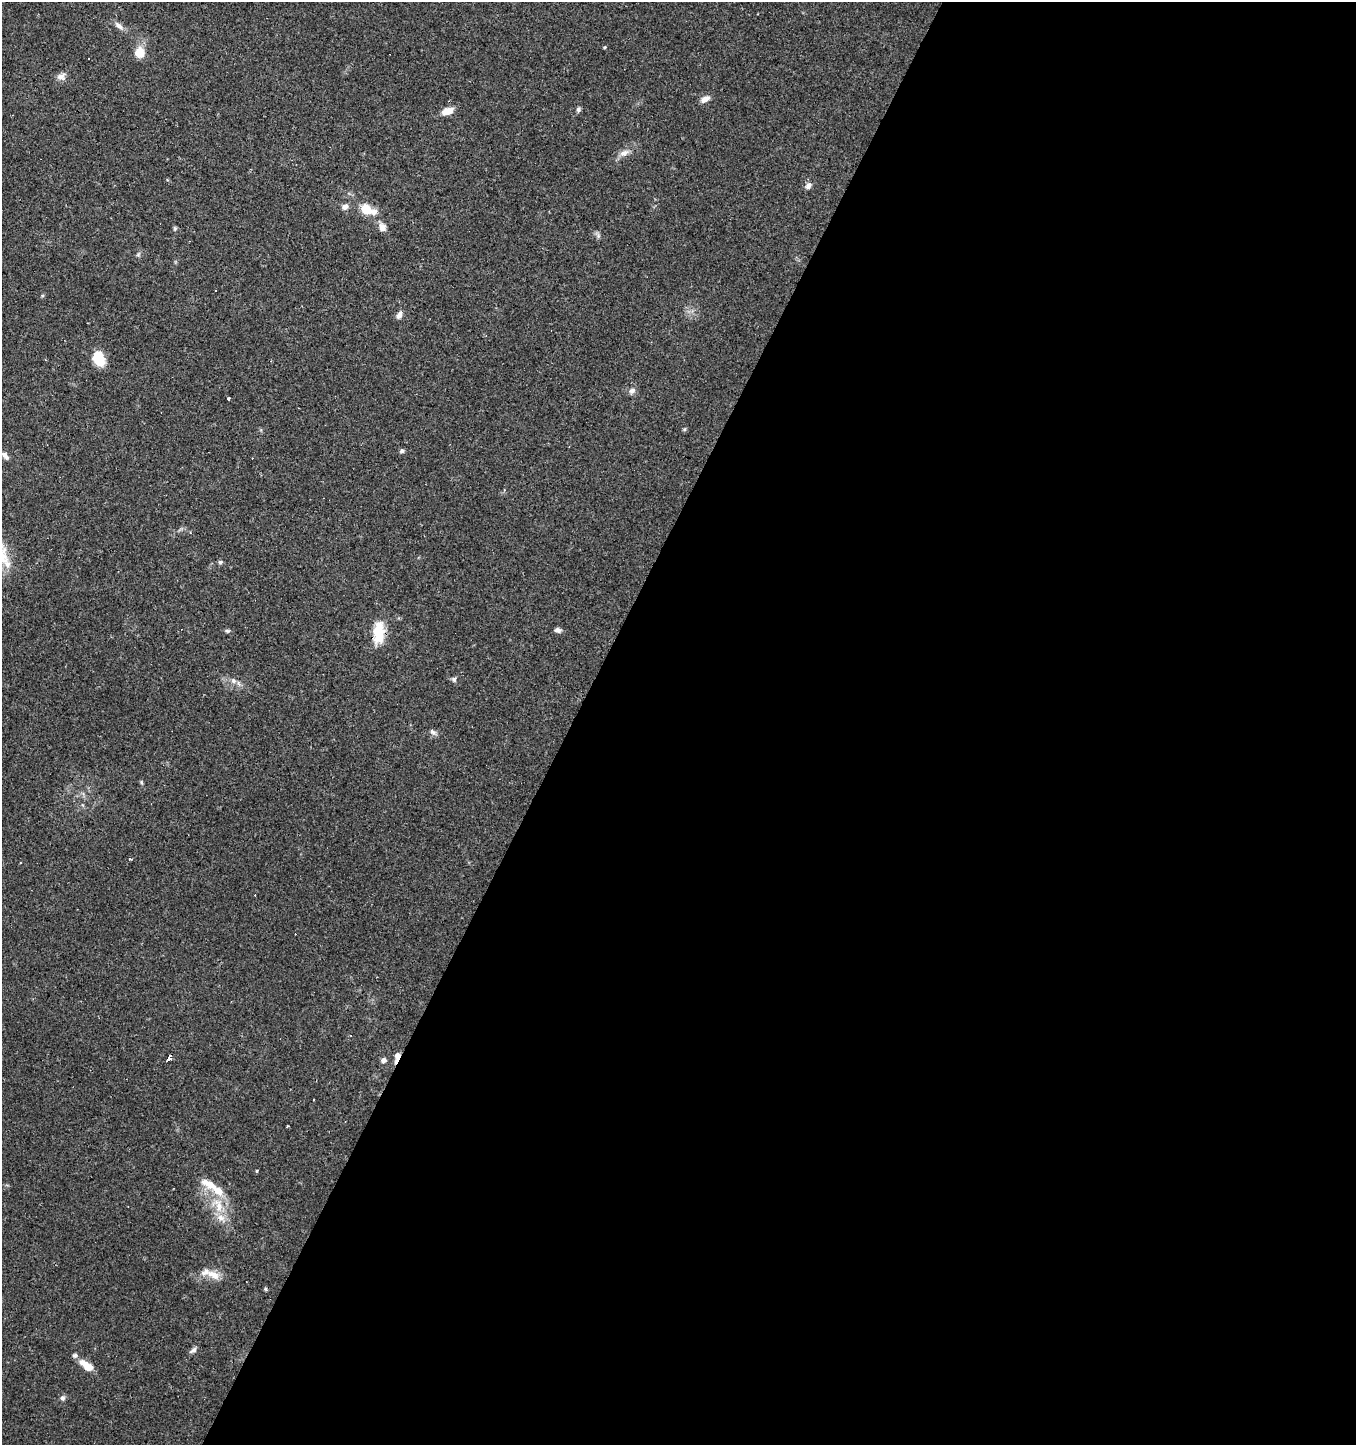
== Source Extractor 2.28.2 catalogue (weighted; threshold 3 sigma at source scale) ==
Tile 12 of 4 x 4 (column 4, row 3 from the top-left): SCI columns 4323-5676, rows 1444-2886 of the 5870 x 5777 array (HDU 1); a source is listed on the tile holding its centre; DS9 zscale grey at full resolution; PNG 1358 x 1447 px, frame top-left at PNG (2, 2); no overlay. Shown black and unused: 58% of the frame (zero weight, under 2 of 3 exposures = <1% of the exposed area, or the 3 px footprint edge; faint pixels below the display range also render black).
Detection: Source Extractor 2.28.2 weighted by HDU 2 'WHT'; one run over the whole footprint, this tile lists its part. Background 0.0673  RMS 0.0052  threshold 0.0236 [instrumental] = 3 sigma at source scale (4.5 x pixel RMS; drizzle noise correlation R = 1.50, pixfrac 1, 0.0396/0.0396 arcsec/px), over >= 5 px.
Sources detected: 57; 5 cosmic-ray / hot-pixel residue — not listed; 5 inside a brighter listed object's ellipse — not listed separately; the other 47 listed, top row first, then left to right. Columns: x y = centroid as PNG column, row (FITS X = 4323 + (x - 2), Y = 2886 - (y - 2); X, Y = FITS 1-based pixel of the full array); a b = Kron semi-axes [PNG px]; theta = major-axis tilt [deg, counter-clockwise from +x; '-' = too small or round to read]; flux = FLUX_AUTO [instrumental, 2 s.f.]
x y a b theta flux
119 26 15 6 -39 2.9
604 47 4 3 - 0.54
140 53 14 12 -79 7.5
88 58 3 3 - 1
62 76 11 9 -4 3
705 99 11 6 31 3.4
578 109 6 6 - 1.2
447 111 12 7 21 6.6
624 153 14 8 33 3.4
808 186 9 6 52 2.2
345 207 8 7 - 2.4
366 209 14 10 -44 9.6
382 227 11 8 -63 3.5
175 228 7 5 -71 0.78
598 236 8 4 90 1.1
138 254 7 5 46 0.93
399 315 9 6 61 2.8
99 359 14 10 -66 14
632 391 10 7 33 2
228 398 3 3 - 3.5
684 429 5 5 - 0.67
402 451 6 5 - 1.2
5 455 13 7 -49 2.8
504 490 4 3 - 0.84
220 562 7 5 1 0.95
558 630 8 6 -14 1.9
227 631 7 5 -3 0.92
378 632 31 14 87 14
454 679 7 6 - 1.3
234 681 9 7 -48 2.3
433 732 9 6 -41 1.6
141 782 5 5 - 0.67
130 859 3 3 - 0.63
397 1056 12 6 68 3.2
169 1058 4 3 - 13
383 1060 7 6 - 1.8
314 1100 3 3 - 0.93
287 1126 3 3 - 1.2
257 1171 5 3 - 0.47
204 1182 8 7 - 2.4
218 1205 24 15 -66 14
213 1274 21 10 -25 6.6
266 1289 5 4 - 0.73
193 1350 11 5 34 1.6
75 1355 6 6 - 1.2
88 1367 11 8 -29 6.2
62 1398 7 6 - 1.3
Overlapping masked pixels (flux is a lower limit): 2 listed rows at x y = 378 632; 397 1056
Isophote crosses this tile's border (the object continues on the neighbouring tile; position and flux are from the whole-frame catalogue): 1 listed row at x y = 5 455